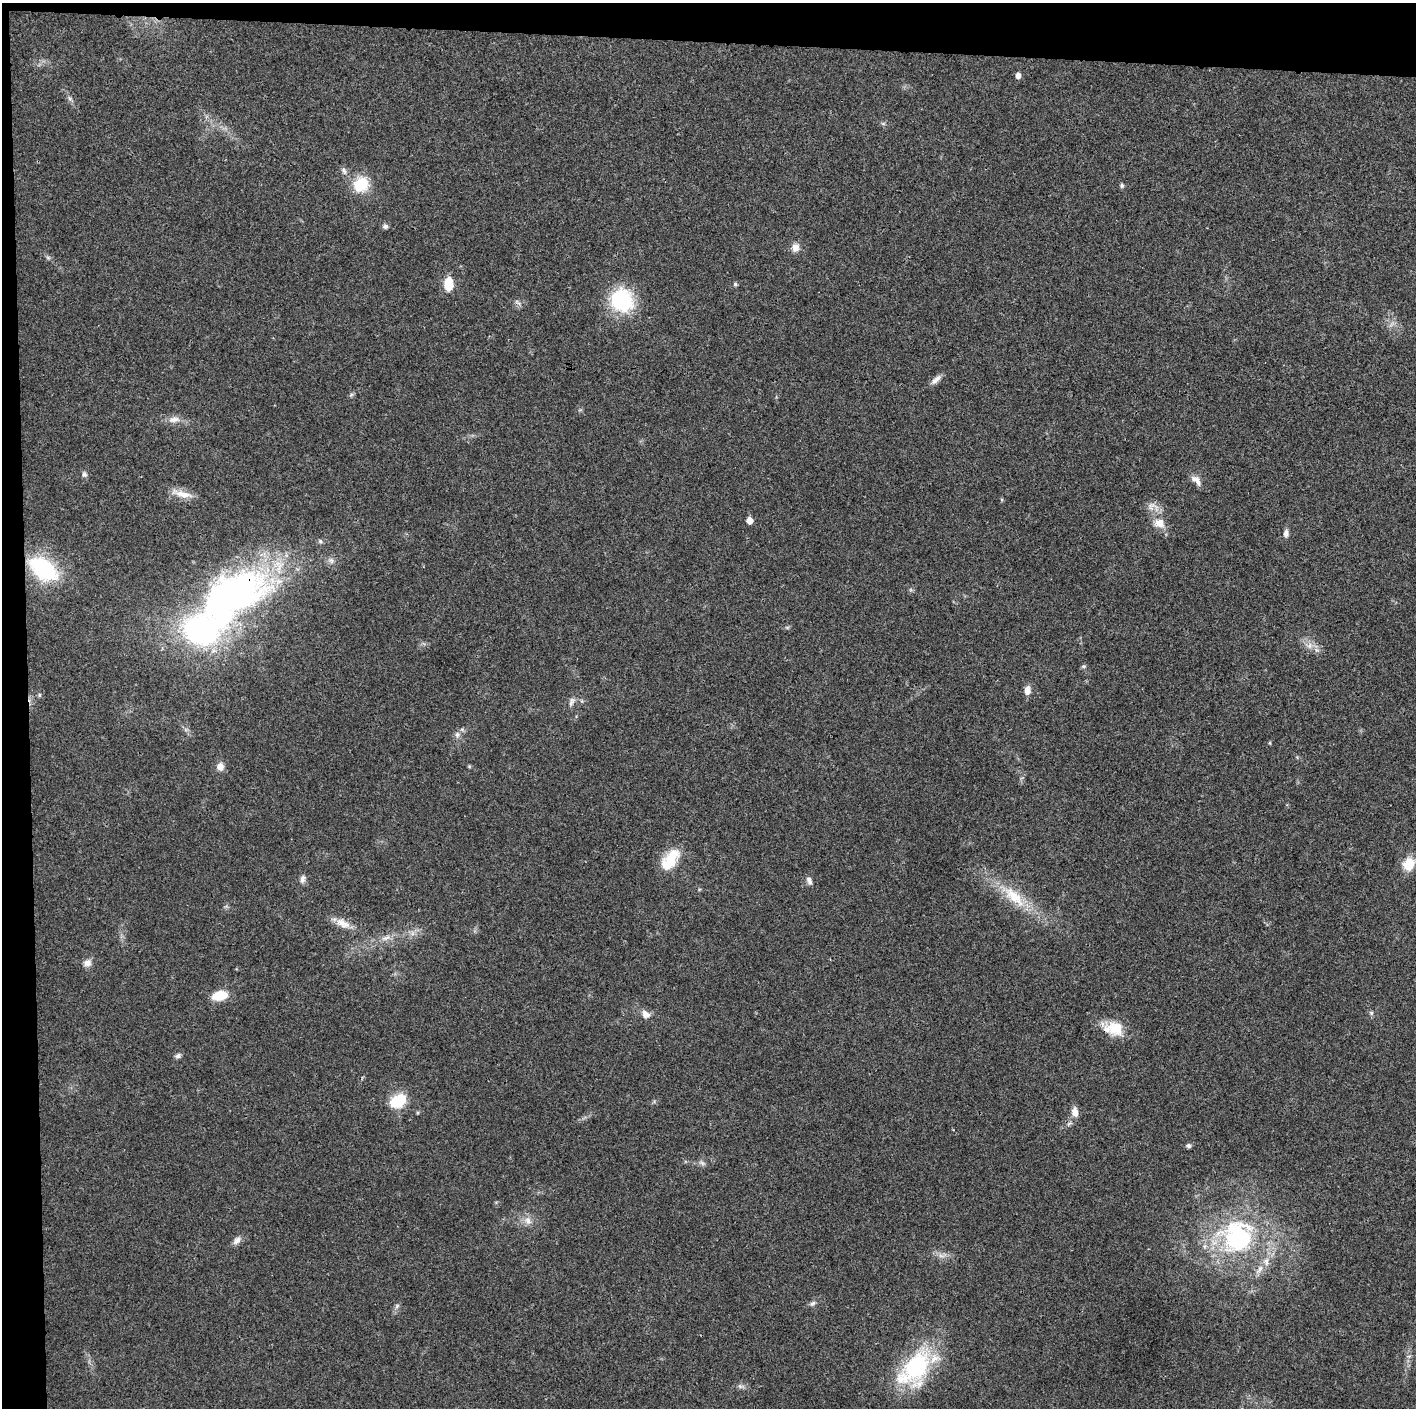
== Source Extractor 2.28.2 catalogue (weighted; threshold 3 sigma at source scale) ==
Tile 1 of 3 x 3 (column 1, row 1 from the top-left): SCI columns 1-1414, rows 2817-4222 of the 4243 x 4225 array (HDU 1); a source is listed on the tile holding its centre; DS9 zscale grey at full resolution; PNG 1418 x 1410 px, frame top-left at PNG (2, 3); no overlay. Shown black and unused: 5% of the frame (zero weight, under 3 of 4 exposures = <1% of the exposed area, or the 3 px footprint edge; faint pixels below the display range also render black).
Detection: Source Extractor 2.28.2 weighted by HDU 2 'WHT'; one run over the whole footprint, this tile lists its part. Background 0.0183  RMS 0.0039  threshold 0.0177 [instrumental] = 3 sigma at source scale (4.5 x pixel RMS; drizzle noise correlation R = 1.50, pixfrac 1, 0.05/0.05 arcsec/px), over >= 5 px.
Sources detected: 71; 2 too faint to see at this stretch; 2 inside a brighter object's white glare — not listed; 5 inside a brighter listed object's ellipse — not listed separately; the other 62 listed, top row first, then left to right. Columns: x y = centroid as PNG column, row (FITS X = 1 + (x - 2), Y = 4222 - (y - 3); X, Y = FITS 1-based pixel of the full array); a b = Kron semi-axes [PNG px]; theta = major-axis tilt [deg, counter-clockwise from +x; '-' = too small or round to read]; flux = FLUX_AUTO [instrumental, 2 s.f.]
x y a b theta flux
1018 75 6 5 - 2
70 99 8 5 -53 1.1
883 124 7 4 0 0.67
344 171 11 6 -65 1.4
361 184 17 15 53 13
1122 185 6 5 - 0.81
385 226 7 6 - 1.1
795 247 11 10 - 2.9
48 257 7 4 -1 0.68
448 284 12 8 87 9.1
735 284 5 4 - 0.76
622 300 20 19 - 36
517 302 11 4 -40 1
936 379 15 6 43 2.2
351 395 6 5 - 0.71
174 419 17 9 6 3.3
84 474 8 6 -83 1.1
1194 479 12 7 2 2.1
182 494 31 8 -14 5.4
1153 507 22 11 -20 3.9
749 520 5 5 - 4.2
1159 523 17 14 -13 5.2
1286 533 9 6 -88 1.8
320 541 7 6 - 0.91
331 560 9 7 -39 1.7
43 569 29 17 -36 38
236 593 85 50 18 150
787 627 6 4 -18 0.55
1309 645 10 8 -10 2.8
1083 666 6 5 - 0.73
1027 690 10 7 82 3.2
39 695 5 5 - 0.62
572 702 14 6 68 1.8
457 735 8 8 - 1.7
1270 743 5 3 - 0.38
469 766 6 4 -19 0.46
220 767 10 9 - 2.8
670 860 29 15 53 12
1409 864 14 11 63 8.3
303 879 11 7 83 1.6
809 880 12 6 -71 1.5
1013 896 46 16 -41 17
342 923 23 11 -23 5
412 933 7 5 90 1.2
386 938 15 7 21 2.8
87 963 10 9 - 2.5
219 996 18 11 14 8
1371 1013 6 5 - 0.79
645 1014 12 9 -42 2.8
1114 1029 25 18 -6 10
178 1056 8 6 22 1.2
398 1101 22 15 29 12
1075 1112 12 8 -84 3.2
1188 1146 7 6 - 0.9
702 1163 11 5 -19 1.3
528 1221 12 10 -64 3.1
1237 1237 51 50 - 64
237 1240 13 7 44 2.2
812 1303 9 6 31 1.2
397 1306 7 5 60 0.96
915 1368 53 30 55 40
741 1386 12 4 -5 1.2
Overlapping masked pixels (flux is a lower limit): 2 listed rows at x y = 236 593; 1114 1029